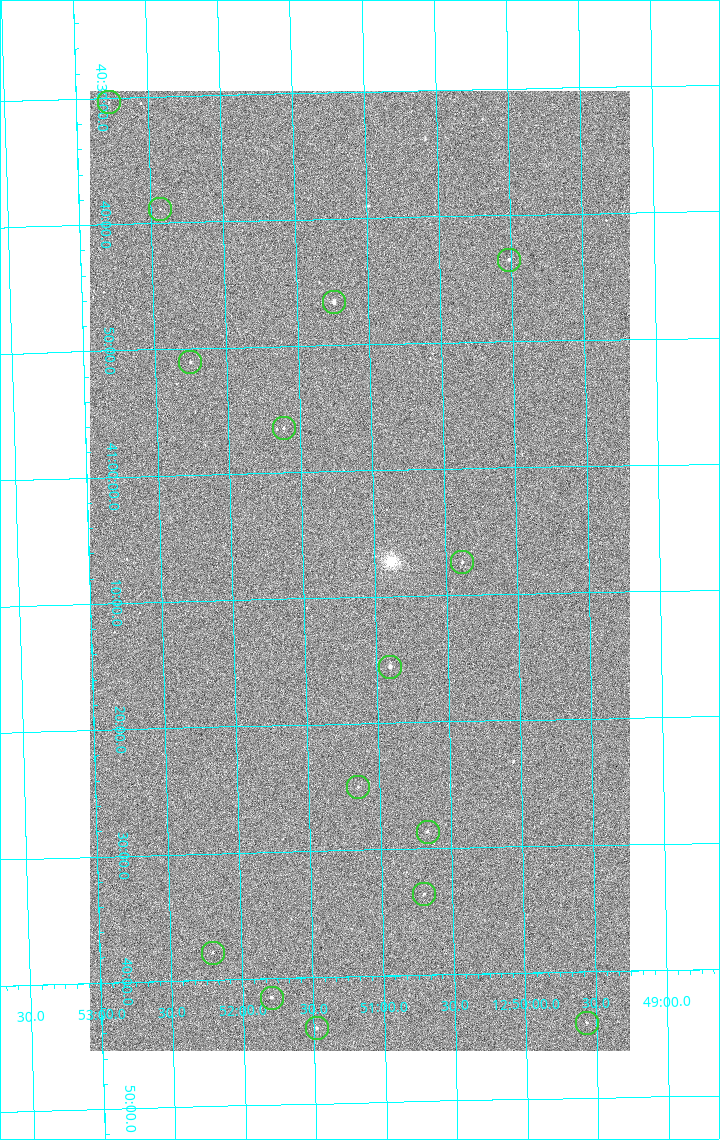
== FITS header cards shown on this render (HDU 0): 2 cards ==
NAXIS1  =                 1080 / length of data axis 1
NAXIS2  =                 1920 / length of data axis 2

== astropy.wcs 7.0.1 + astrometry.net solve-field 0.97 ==
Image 1080 x 1920 px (HDU 0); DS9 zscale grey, zoomed out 1/2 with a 90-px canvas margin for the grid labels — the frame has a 2x2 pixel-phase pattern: the four 2x2 pixel phases sit at different levels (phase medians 1006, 855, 798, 1006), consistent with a one-shot-colour (mosaic) sensor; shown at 1/2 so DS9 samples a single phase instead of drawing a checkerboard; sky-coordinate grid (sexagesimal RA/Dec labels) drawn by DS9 from the SOLVED WCS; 15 Tycho-2 reference stars matched to detected sources circled (green)
Header WCS: none
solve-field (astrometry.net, Tycho-2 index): SOLVED blind (the file carries no WCS)
Solved WCS: RA---TAN-SIP/DEC--TAN-SIP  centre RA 12:51:06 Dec +41:08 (192.78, +41.13 deg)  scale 2.38 arcsec/px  FOV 42.8' x 76.0'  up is -179 deg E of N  parity flipped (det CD > 0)
(file carries no celestial WCS; the grid is the blind solution)
Tycho-2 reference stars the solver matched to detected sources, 15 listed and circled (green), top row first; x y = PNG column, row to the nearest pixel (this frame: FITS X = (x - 90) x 2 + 1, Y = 1920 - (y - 91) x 2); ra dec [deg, ICRS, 3 dp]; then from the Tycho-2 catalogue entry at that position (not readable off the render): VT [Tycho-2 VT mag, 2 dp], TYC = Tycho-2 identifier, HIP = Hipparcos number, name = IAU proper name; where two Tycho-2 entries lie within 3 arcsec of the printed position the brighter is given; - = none
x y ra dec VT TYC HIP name
108 102 193.194 +40.505 12.48 3021-1340-1 - -
160 210 193.109 +40.648 12.32 3021-1216-1 - -
508 260 192.504 +40.725 11.86 3021-1162-1 - -
334 302 192.810 +40.776 9.69 3021-1108-1 - -
190 362 193.064 +40.851 11.36 3021-1025-1 - -
284 428 192.903 +40.941 11.82 3021-941-1 - -
462 562 192.596 +41.123 11.21 3021-53-1 - -
390 667 192.726 +41.259 9.76 3023-213-1 62700 -
358 788 192.787 +41.417 12.26 3023-139-1 - -
428 832 192.667 +41.478 11.08 3023-113-1 - -
424 894 192.675 +41.560 11.35 3023-88-1 - -
212 953 193.051 +41.631 12.16 3023-47-1 - -
272 998 192.949 +41.692 10.25 3023-19-1 - -
587 1023 192.392 +41.734 11.39 3023-243-1 - -
316 1028 192.870 +41.734 10.72 3023-898-1 - -